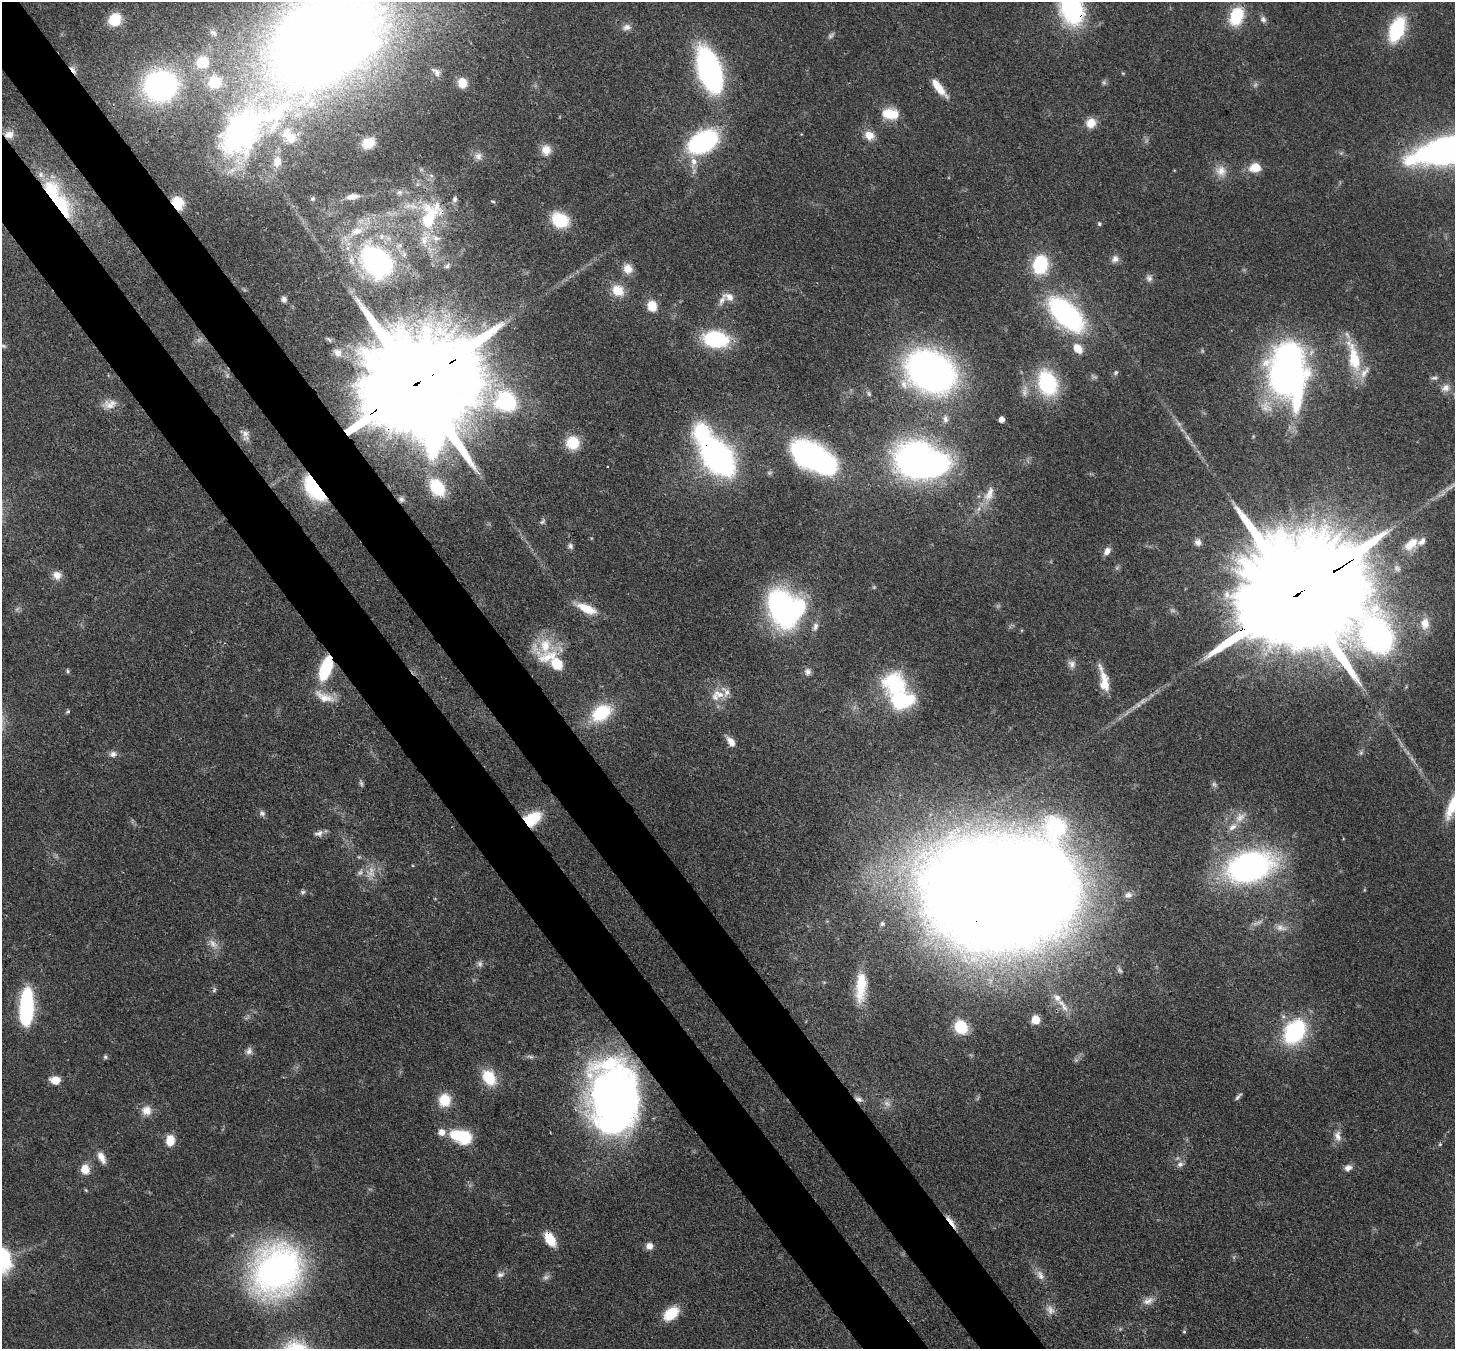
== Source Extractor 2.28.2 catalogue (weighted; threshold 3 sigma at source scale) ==
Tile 11 of 4 x 4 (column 3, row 3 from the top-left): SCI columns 2984-4436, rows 1693-3039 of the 5968 x 5940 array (HDU 1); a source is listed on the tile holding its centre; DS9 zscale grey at full resolution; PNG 1457 x 1351 px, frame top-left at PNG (2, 2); no overlay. Shown black and unused: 8% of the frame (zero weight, under 3 of 4 exposures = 7% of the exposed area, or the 3 px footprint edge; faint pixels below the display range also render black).
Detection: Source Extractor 2.28.2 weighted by HDU 2 'WHT'; one run over the whole footprint, this tile lists its part. Background 0.0727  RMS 0.0038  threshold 0.0173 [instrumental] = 3 sigma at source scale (4.5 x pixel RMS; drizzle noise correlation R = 1.50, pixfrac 1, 0.05/0.05 arcsec/px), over >= 5 px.
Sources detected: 195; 16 too faint to see at this stretch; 7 inside a brighter object's white glare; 1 cosmic-ray / hot-pixel residue — not listed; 22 inside a brighter listed object's ellipse — not listed separately; the other 149 listed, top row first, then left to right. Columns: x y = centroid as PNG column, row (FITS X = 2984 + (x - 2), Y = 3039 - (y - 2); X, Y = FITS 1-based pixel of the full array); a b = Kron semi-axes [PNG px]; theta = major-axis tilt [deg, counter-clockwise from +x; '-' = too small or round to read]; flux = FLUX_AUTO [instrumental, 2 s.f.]
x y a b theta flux
1071 8 31 19 -68 63
1236 16 17 12 70 19
115 19 10 9 - 16
1263 19 9 7 -45 1.4
626 27 12 9 9 2.2
1397 29 23 12 68 30
312 39 123 78 26 520
73 70 14 5 -53 1.9
710 70 32 15 -72 130
436 72 12 7 -47 1.7
1104 82 7 5 -69 0.83
462 83 10 9 - 5.8
161 86 21 18 20 120
939 88 23 8 -52 7
890 114 19 13 -6 9.2
1091 123 11 10 - 5.2
241 130 44 29 54 140
9 134 12 10 15 3.5
869 135 13 11 -31 4.4
290 136 24 14 -47 9.1
703 142 24 15 30 66
368 143 11 9 29 6.4
546 150 13 12 - 4.3
1446 150 51 18 13 200
478 156 11 10 - 2.6
277 161 15 11 76 4.4
694 162 15 9 82 4.1
1255 167 11 9 2 7.2
1221 171 16 15 - 4.8
399 192 8 7 - 1.4
353 196 16 7 8 3
313 199 7 5 45 0.64
455 199 8 6 70 1.2
493 201 6 3 -9 0.45
177 203 10 8 -72 15
60 205 38 20 -56 31
429 217 43 22 72 29
560 220 15 12 -24 19
1099 224 5 4 - 0.76
356 231 21 11 19 7.2
1115 259 10 9 - 2.2
377 261 28 20 -45 110
1040 264 13 10 79 34
447 266 8 6 35 0.9
628 269 12 11 - 4.2
1149 278 10 9 - 1.7
618 290 15 12 -41 7.3
728 296 17 10 -20 3.4
284 299 8 7 - 1.5
652 306 11 9 -72 6.7
1066 314 30 15 -44 98
716 339 18 12 -8 41
3 346 7 4 -27 0.68
1078 349 12 9 -50 5.3
338 353 12 11 - 3.2
1354 358 43 14 -76 18
931 371 33 25 -26 230
1116 372 7 5 60 0.83
1286 376 37 28 -64 180
1435 378 10 5 5 1.1
1047 383 22 16 -71 38
412 387 57 26 32 22000
1445 388 13 10 28 2.9
869 394 7 5 -74 0.82
506 401 18 16 -28 43
110 404 19 11 8 4
1266 407 20 15 -50 7.1
945 419 11 7 -88 1.7
1002 419 5 4 - 3.1
245 433 11 10 - 2.3
573 443 13 13 - 11
717 456 30 18 -50 150
809 457 47 24 -44 63
915 458 31 26 46 140
437 487 20 14 -57 15
315 488 19 10 -52 54
989 494 24 11 66 6.2
401 499 8 7 - 1.2
543 521 9 6 53 1
1198 542 9 8 - 1.8
1411 544 19 11 41 6.1
570 546 8 7 - 1.2
1107 551 10 7 56 2.4
57 575 12 10 -28 3.3
1295 596 74 28 30 29000
587 608 26 10 -24 8.3
783 608 32 23 -66 110
1425 623 13 10 86 5
815 627 12 8 70 2.1
545 646 37 21 65 14
1072 664 11 9 -68 2.2
326 668 19 9 71 31
68 671 6 4 -63 0.59
808 672 9 9 - 1.7
1105 684 35 11 -76 7.1
895 686 23 21 -55 37
719 694 18 10 -23 4.5
324 697 32 12 -24 7.2
68 711 6 5 - 0.57
601 713 18 12 34 24
731 742 12 7 -55 3.6
1361 753 6 6 - 0.86
113 754 11 8 16 1.9
361 783 11 4 -69 0.87
1454 804 37 10 64 14
262 813 9 7 -39 1.3
1240 817 18 11 40 4.7
531 820 14 9 32 22
319 833 12 8 14 2
1249 867 37 23 15 130
303 892 7 5 45 0.84
995 894 81 61 -5 2500
1128 895 10 8 7 1.6
882 924 7 6 - 1
1281 928 16 8 -13 2.7
861 987 42 14 86 15
214 990 8 4 55 0.74
1063 1005 26 7 -54 4.1
26 1007 33 11 87 48
1036 1020 5 5 - 13
961 1027 12 10 -63 15
1295 1032 19 13 56 56
249 1051 10 9 - 1.7
105 1057 7 5 -1 0.71
489 1077 19 13 -58 12
55 1080 7 6 - 7.5
1238 1096 12 4 47 0.94
614 1099 59 38 -86 320
859 1099 10 7 -22 1.8
445 1100 15 14 - 8.6
146 1110 14 14 - 4.3
461 1136 24 14 -16 18
1338 1136 16 9 -79 3.3
170 1140 10 8 -89 7.6
1440 1144 5 4 - 0.45
101 1157 15 7 -63 3.6
1180 1164 10 8 15 1.7
1348 1168 10 8 29 2.1
85 1169 11 9 -82 5.1
951 1222 22 5 -54 3.7
550 1239 14 8 -58 10
649 1246 8 7 - 2.7
277 1270 40 34 53 190
500 1275 11 7 13 1.5
1040 1275 15 9 -59 2.8
546 1277 11 6 22 1.4
1148 1301 17 10 21 3.2
671 1313 16 10 41 11
1184 1332 5 4 - 0.51
Overlapping masked pixels (flux is a lower limit): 19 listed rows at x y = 1071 8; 73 70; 9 134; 177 203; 60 205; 429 217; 412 387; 717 456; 315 488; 401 499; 1295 596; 545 646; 326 668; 531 820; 995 894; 614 1099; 859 1099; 951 1222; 550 1239
Isophote crosses this tile's border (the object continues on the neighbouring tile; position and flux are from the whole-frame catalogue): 5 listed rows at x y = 1071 8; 312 39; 1446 150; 1295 596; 1454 804